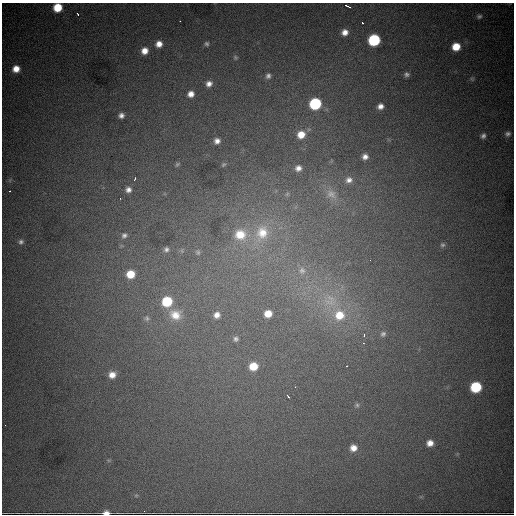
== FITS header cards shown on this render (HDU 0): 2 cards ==
NAXIS1  =                  512
NAXIS2  =                  512

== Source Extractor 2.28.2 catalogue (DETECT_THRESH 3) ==
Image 512 x 512 px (HDU 0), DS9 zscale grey, 1 PNG px = 1 image px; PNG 516 x 516 px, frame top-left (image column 1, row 512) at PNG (2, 3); no overlay
Background 6830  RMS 90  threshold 269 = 3 sigma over >= 5 px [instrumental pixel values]
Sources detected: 68; all 68 listed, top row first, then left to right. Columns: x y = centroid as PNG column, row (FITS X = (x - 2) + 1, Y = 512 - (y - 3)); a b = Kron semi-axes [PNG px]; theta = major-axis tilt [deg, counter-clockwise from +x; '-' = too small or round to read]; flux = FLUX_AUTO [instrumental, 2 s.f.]
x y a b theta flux
347 6 5 2 - 11000
58 7 7 7 - 140000
78 14 3 3 - 14000
479 16 7 6 - 15000
180 21 2 2 - 4200
362 23 3 2 - 13000
345 32 7 7 - 44000
374 40 8 7 - 510000
159 44 7 7 - 48000
207 44 7 6 - 13000
456 47 7 7 - 110000
144 51 7 7 - 55000
235 57 6 6 - 9400
16 69 7 6 - 60000
407 74 6 6 - 18000
268 76 7 6 - 20000
472 79 6 5 - 9800
209 84 7 6 - 32000
191 94 7 6 - 41000
315 104 8 7 - 510000
380 106 7 7 - 37000
121 115 7 6 - 27000
508 134 7 6 - 18000
301 135 9 9 - 89000
483 136 7 5 64 18000
217 141 6 6 - 30000
365 157 8 8 - 37000
177 164 7 4 28 8900
223 164 7 5 43 9100
298 168 9 8 - 37000
135 179 4 3 - 5800
349 180 11 10 - 50000
128 190 8 8 - 33000
10 191 2 2 - 4900
287 194 6 4 45 9400
331 194 19 13 -36 100000
262 233 21 18 78 180000
240 234 17 15 -2 130000
124 235 8 8 - 24000
21 242 7 6 - 19000
442 245 6 6 - 12000
166 249 9 8 - 26000
198 252 9 7 -74 17000
370 260 2 2 - 4500
302 271 12 10 -69 48000
130 274 8 7 - 120000
167 301 8 8 - 260000
329 302 25 10 -12 130000
268 314 7 7 - 79000
175 315 16 14 -20 100000
217 315 8 8 - 41000
339 315 13 13 - 150000
147 318 7 6 - 14000
383 334 7 6 - 17000
364 335 3 2 - 12000
236 339 7 7 - 19000
363 343 3 2 - 4000
253 366 8 7 - 120000
346 366 2 2 - 3200
112 375 7 7 - 50000
295 387 2 2 - 3100
476 387 8 7 - 350000
288 396 4 2 - 7500
357 405 6 6 - 11000
430 443 7 6 - 44000
353 448 7 7 - 50000
136 495 6 3 19 6800
106 513 6 4 1 36000
At the frame edge (FLAGS 8, measured only in part): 2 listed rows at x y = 58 7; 106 513